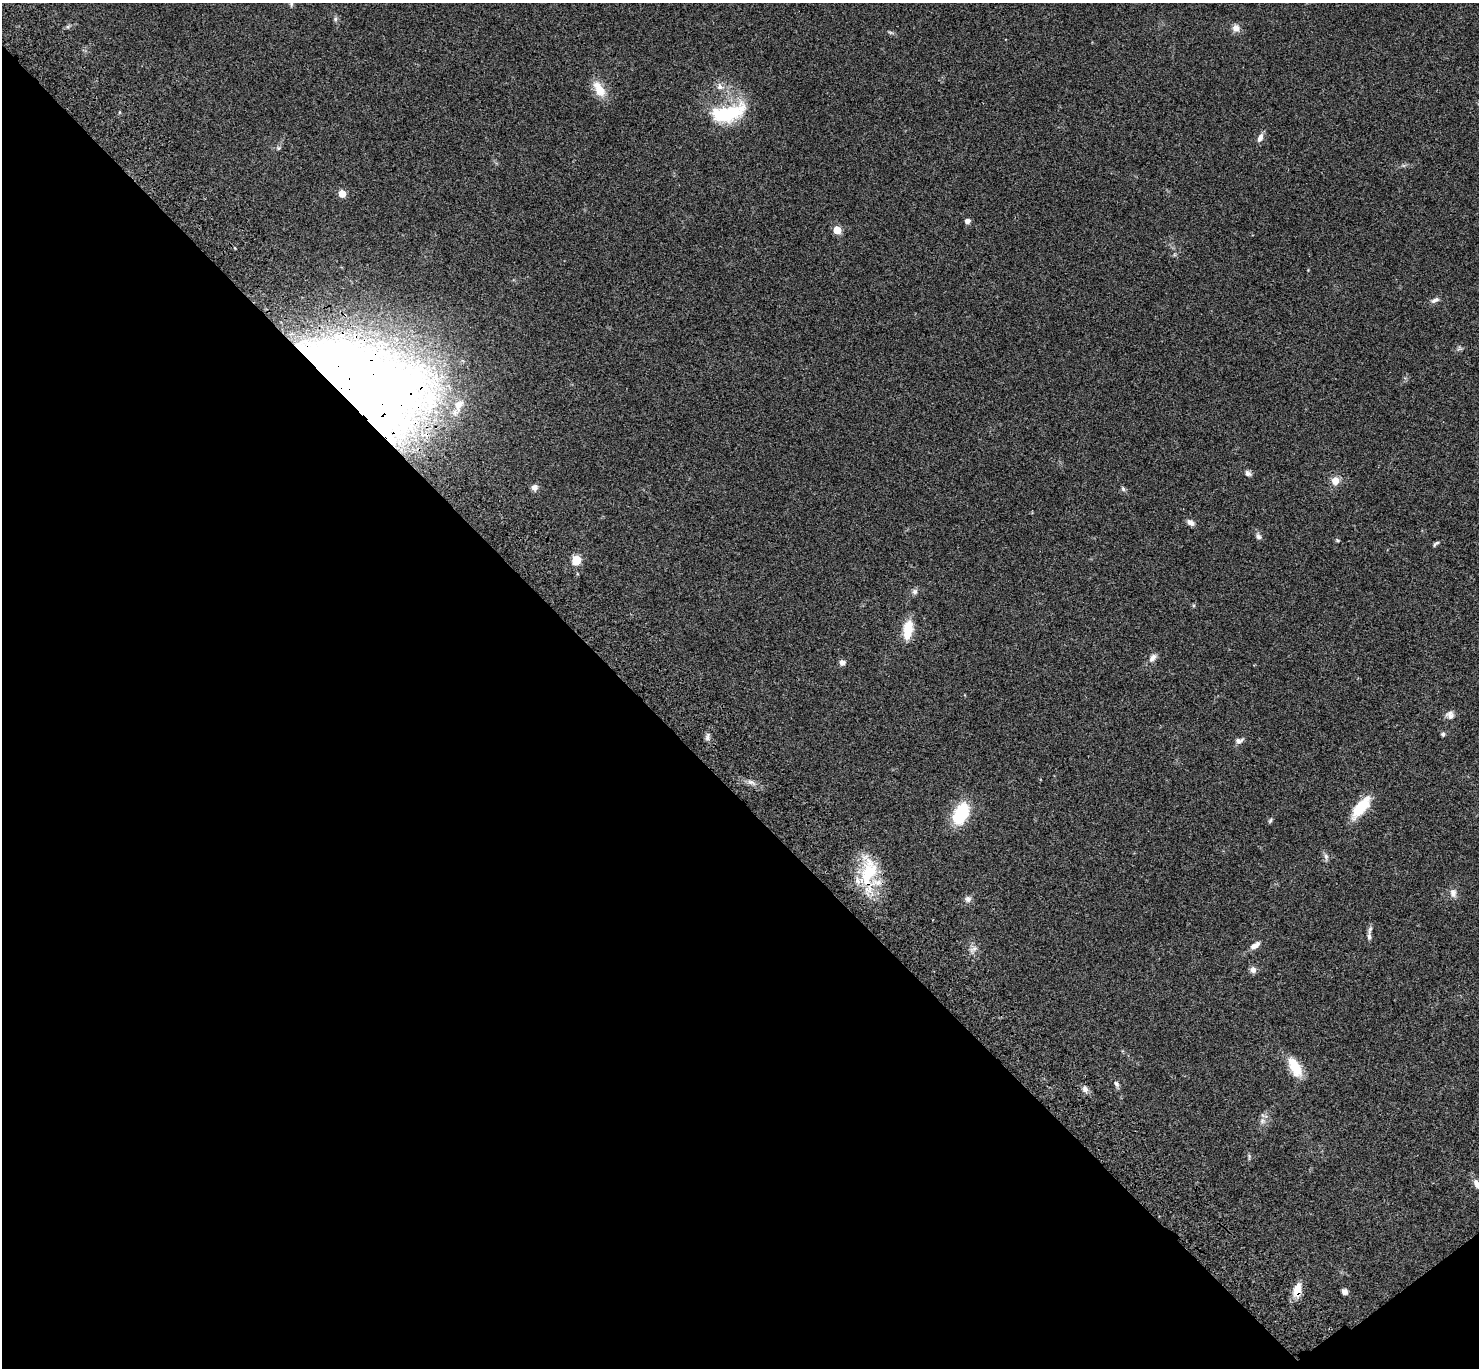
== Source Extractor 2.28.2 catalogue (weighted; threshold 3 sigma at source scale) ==
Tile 14 of 4 x 4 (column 2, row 4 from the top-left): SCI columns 1580-3056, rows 385-1750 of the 6109 x 6091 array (HDU 1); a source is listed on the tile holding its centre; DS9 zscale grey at full resolution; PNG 1481 x 1370 px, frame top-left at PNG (2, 3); no overlay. Shown black and unused: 43% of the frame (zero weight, under 3 of 4 exposures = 6% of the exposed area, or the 3 px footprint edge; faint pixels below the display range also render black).
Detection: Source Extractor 2.28.2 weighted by HDU 2 'WHT'; one run over the whole footprint, this tile lists its part. Background 0.0461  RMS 0.0052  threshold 0.0232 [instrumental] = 3 sigma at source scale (4.5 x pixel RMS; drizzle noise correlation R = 1.50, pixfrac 1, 0.05/0.05 arcsec/px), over >= 5 px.
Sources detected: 55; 1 inside a brighter object's white glare — not listed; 2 inside a brighter listed object's ellipse — not listed separately; the other 52 listed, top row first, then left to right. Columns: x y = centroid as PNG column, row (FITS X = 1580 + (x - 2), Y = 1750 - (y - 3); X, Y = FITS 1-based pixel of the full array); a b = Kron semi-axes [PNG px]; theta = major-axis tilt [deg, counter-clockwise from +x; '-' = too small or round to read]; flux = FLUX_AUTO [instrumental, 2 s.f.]
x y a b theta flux
335 19 8 6 68 1.1
68 27 6 6 - 0.88
1236 28 9 9 - 3.1
890 32 8 3 -19 0.81
720 87 11 9 -27 3.1
599 89 25 12 -59 8.3
728 113 43 19 15 32
1260 138 12 6 69 2.7
278 148 7 6 - 0.98
342 194 5 5 - 12
967 221 5 4 - 2.8
837 230 5 5 - 14
1435 300 12 6 24 1.9
1460 348 8 5 -1 1.1
368 384 117 69 -20 630
1248 473 8 7 - 1.6
1335 481 9 8 - 5.1
534 487 8 7 - 2.3
1123 489 7 5 -73 1
1190 523 10 6 -31 2.5
1258 536 10 7 -61 1.6
1337 540 6 4 -15 0.68
1436 544 9 4 38 1
576 560 6 5 - 21
915 592 8 7 - 1.6
907 632 17 12 73 8.9
1153 658 12 7 47 2.5
842 663 7 6 - 2.5
1450 715 11 11 - 2.9
1443 734 6 5 - 0.88
707 737 12 6 75 1.7
1239 740 12 7 15 2
751 782 12 6 -18 2.2
1361 807 29 11 50 16
961 814 20 12 62 31
1270 821 7 5 63 0.86
1326 857 11 6 -84 1.6
869 873 48 22 -88 29
1453 893 12 9 -84 2.9
968 899 10 8 30 2.1
1369 937 9 5 88 1.5
1255 945 14 7 35 3.2
973 949 14 11 46 3.4
1253 970 8 8 - 2.2
1295 1067 19 9 -61 15
1116 1084 10 6 -66 1.6
1085 1089 10 7 -70 2.1
1262 1121 10 9 - 2.7
1249 1156 9 4 -83 0.91
1478 1184 16 9 -49 3.9
1297 1290 16 9 80 7.7
1345 1292 6 5 - 1.9
Overlapping masked pixels (flux is a lower limit): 3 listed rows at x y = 368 384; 869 873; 1297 1290
Isophote crosses this tile's border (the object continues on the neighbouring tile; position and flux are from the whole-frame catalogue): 1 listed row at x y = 1478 1184